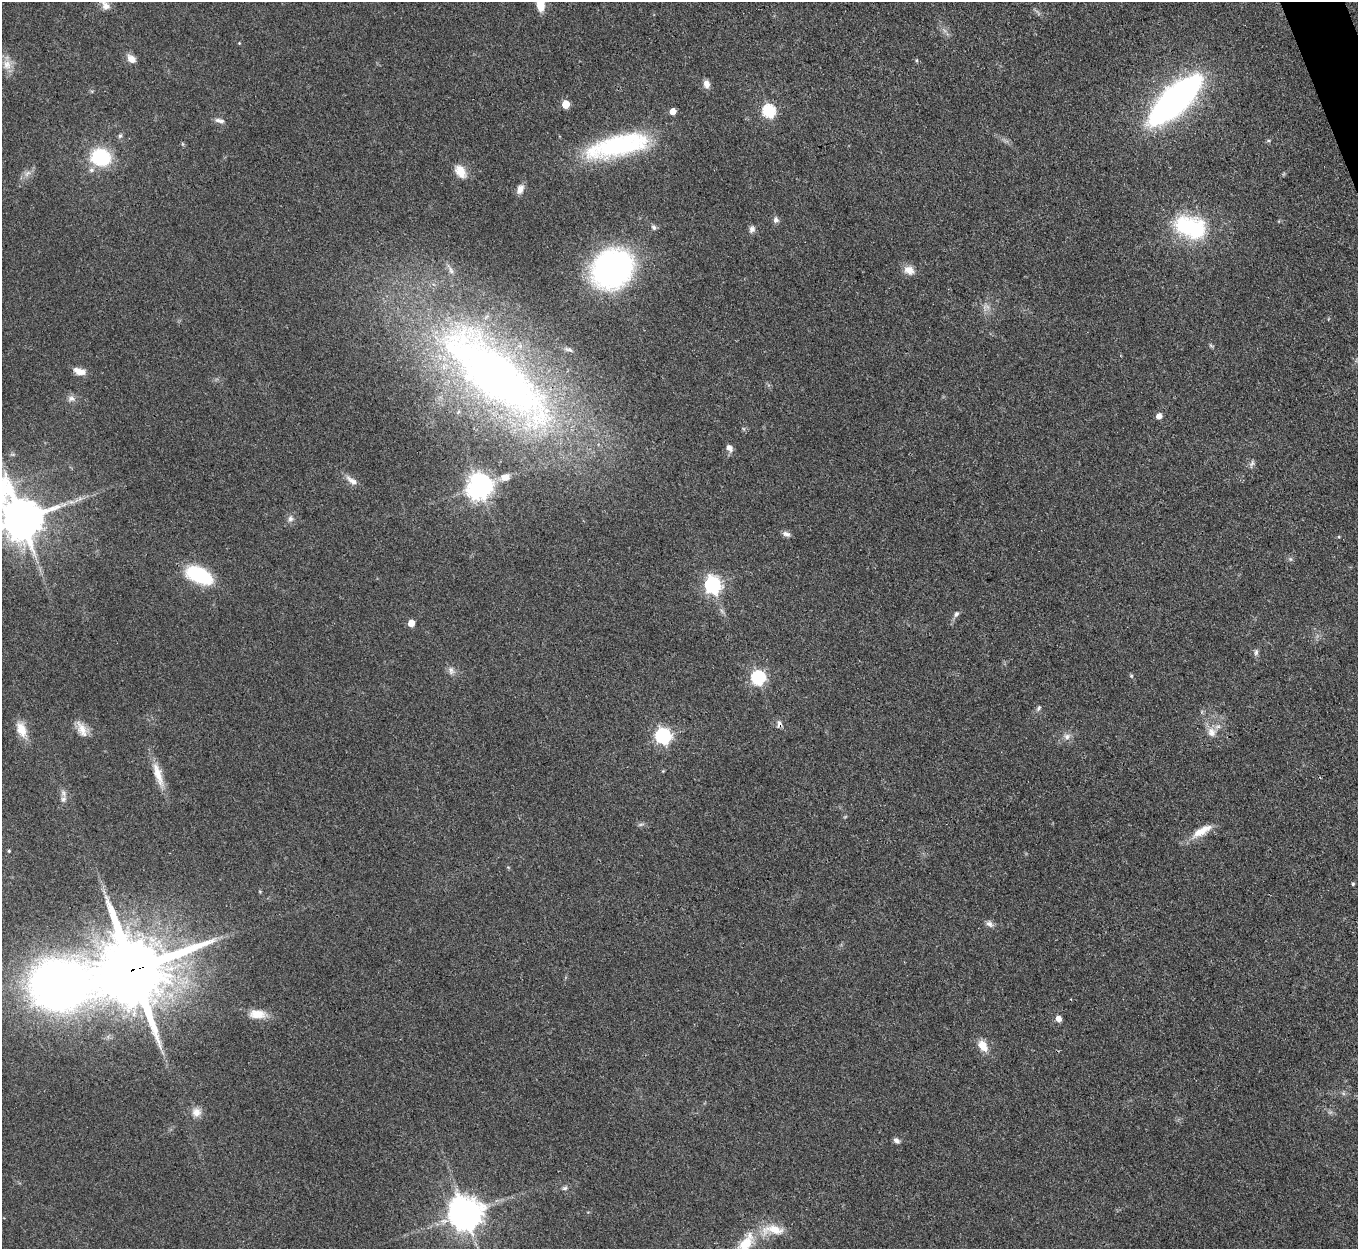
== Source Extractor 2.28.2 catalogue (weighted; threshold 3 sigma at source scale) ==
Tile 10 of 4 x 4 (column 2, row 3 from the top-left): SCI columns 1359-2714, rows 1523-2769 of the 5429 x 5414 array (HDU 1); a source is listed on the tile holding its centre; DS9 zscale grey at full resolution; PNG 1360 x 1251 px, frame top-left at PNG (2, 2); no overlay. Shown black and unused: <1% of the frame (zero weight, under 3 of 4 exposures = <1% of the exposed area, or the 3 px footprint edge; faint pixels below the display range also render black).
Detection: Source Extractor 2.28.2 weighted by HDU 2 'WHT'; one run over the whole footprint, this tile lists its part. Background 0.108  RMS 0.0067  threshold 0.03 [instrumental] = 3 sigma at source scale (4.5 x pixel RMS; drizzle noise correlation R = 1.50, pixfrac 1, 0.05/0.05 arcsec/px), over >= 5 px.
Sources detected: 81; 2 too faint to see at this stretch — not listed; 2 inside a brighter listed object's ellipse — not listed separately; the other 77 listed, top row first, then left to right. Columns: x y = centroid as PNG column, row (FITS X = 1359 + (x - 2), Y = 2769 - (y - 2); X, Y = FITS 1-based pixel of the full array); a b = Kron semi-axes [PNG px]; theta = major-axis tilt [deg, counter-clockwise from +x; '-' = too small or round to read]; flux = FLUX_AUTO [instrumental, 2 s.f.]
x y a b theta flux
105 5 15 9 -52 4.8
540 5 14 8 -80 11
239 43 4 4 - 0.54
131 59 11 8 -38 5.2
917 60 5 3 - 0.77
7 65 15 12 -73 7.4
706 84 10 7 -74 4.2
1174 100 49 16 44 390
566 104 5 5 - 19
673 111 5 5 - 7
769 111 6 6 - 92
220 121 14 5 -12 2.8
120 136 7 5 72 1.5
183 144 6 4 -71 0.79
618 146 73 23 13 97
101 157 20 17 -10 40
460 171 16 11 -57 10
27 173 12 6 45 3.4
520 189 11 7 64 4.8
776 220 8 7 - 2.6
654 227 7 6 - 1.7
1190 227 43 27 -16 59
752 229 9 7 71 2.8
612 269 26 22 37 270
451 270 10 5 -66 2.3
909 270 14 10 -26 6.4
1211 346 7 4 -20 0.95
569 350 13 5 -16 2.1
79 371 15 7 -17 6.6
496 375 182 58 -41 500
71 399 11 8 -3 3.2
1159 416 5 5 - 5.4
729 448 9 7 -48 3.6
12 454 7 4 -18 1
1252 464 11 5 69 1.9
505 477 12 9 13 5.7
352 480 19 7 -37 4.8
480 486 9 8 - 600
71 502 8 6 -6 2.4
290 519 10 7 -88 2.8
22 520 12 11 - 2500
786 534 11 7 -22 2.6
1290 559 6 5 - 1.2
199 575 22 11 -25 62
713 585 7 6 - 220
956 614 8 6 60 2
411 623 5 5 - 9.9
1256 652 10 6 82 1.9
451 670 12 8 -76 3.4
1131 676 6 5 - 0.94
758 678 7 6 - 120
1039 708 8 5 60 1.5
779 724 10 7 -90 2.6
21 729 21 12 -69 9.8
82 729 23 10 -62 7.8
1212 732 14 11 -58 6.7
663 736 7 7 - 180
1067 737 9 9 - 3.7
663 771 4 4 - 0.57
158 774 37 9 -72 12
63 799 11 7 69 3.3
1199 832 22 12 30 10
9 851 3 3 - 0.74
508 867 6 3 -19 0.67
1353 884 5 4 - 0.83
989 924 12 7 -37 2.9
132 970 21 17 17 8500
59 985 63 41 -10 670
258 1014 23 11 -3 9.9
1059 1019 6 6 - 4.7
983 1046 16 10 -55 8.9
196 1112 12 11 - 5.8
896 1140 8 6 -39 2.2
565 1188 7 5 3 1.5
465 1214 10 10 - 1400
773 1230 38 15 -2 17
745 1244 28 15 43 20
Overlapping masked pixels (flux is a lower limit): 4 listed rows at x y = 496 375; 779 724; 132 970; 59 985
Isophote crosses this tile's border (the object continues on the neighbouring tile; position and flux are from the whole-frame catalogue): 5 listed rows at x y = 105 5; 540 5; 22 520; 59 985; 745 1244